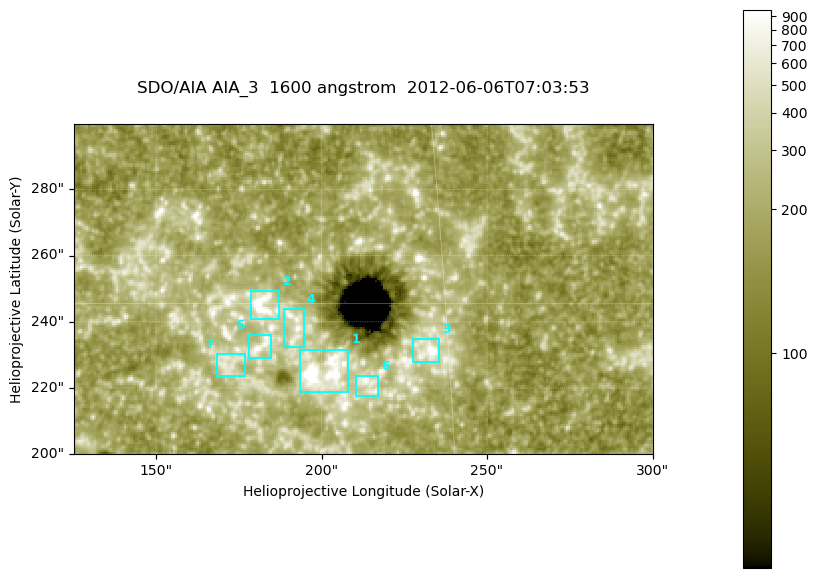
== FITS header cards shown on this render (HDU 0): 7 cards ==
TELESCOP= 'SDO/AIA '
INSTRUME= 'AIA_3   '
WAVELNTH=                 1600
WAVEUNIT= 'angstrom'
DATE-OBS= '2012-06-06T07:03:53.12'
CTYPE1  = 'HPLN-TAN'
CTYPE2  = 'HPLT-TAN'

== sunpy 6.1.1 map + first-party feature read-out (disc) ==
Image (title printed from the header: SDO/AIA AIA_3  1600 angstrom  2012-06-06T07:03:53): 287 x 164 px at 0.609 arcsec/px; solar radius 946 arcsec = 1552 px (partial field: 0.6% of the solar disc is inside the frame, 100% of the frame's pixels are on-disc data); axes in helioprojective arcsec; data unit not stated in the header (colour bar unlabelled)
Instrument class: DISC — disc imager (sunpy class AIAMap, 1600 A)
Bright regions (active regions / flare kernels): reference = the on-disc median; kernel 3 px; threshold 5 sigma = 323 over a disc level ~182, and >= 1.15x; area >= 47 px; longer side >= 3 px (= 1.8 arcsec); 7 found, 7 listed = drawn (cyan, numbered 1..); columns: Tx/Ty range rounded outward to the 2 arcsec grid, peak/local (2 s.f.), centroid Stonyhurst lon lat
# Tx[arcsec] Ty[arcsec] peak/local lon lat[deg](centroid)
1 192..208 218..232 14 +13 +14
2 178..188 240..250 8 +11 +15
3 226..236 228..236 7.1 +15 +14
4 188..196 232..244 4.2 +12 +15
5 178..186 228..236 4.9 +11 +14
6 210..218 216..224 5 +13 +13
7 168..178 222..232 3.4 +11 +14